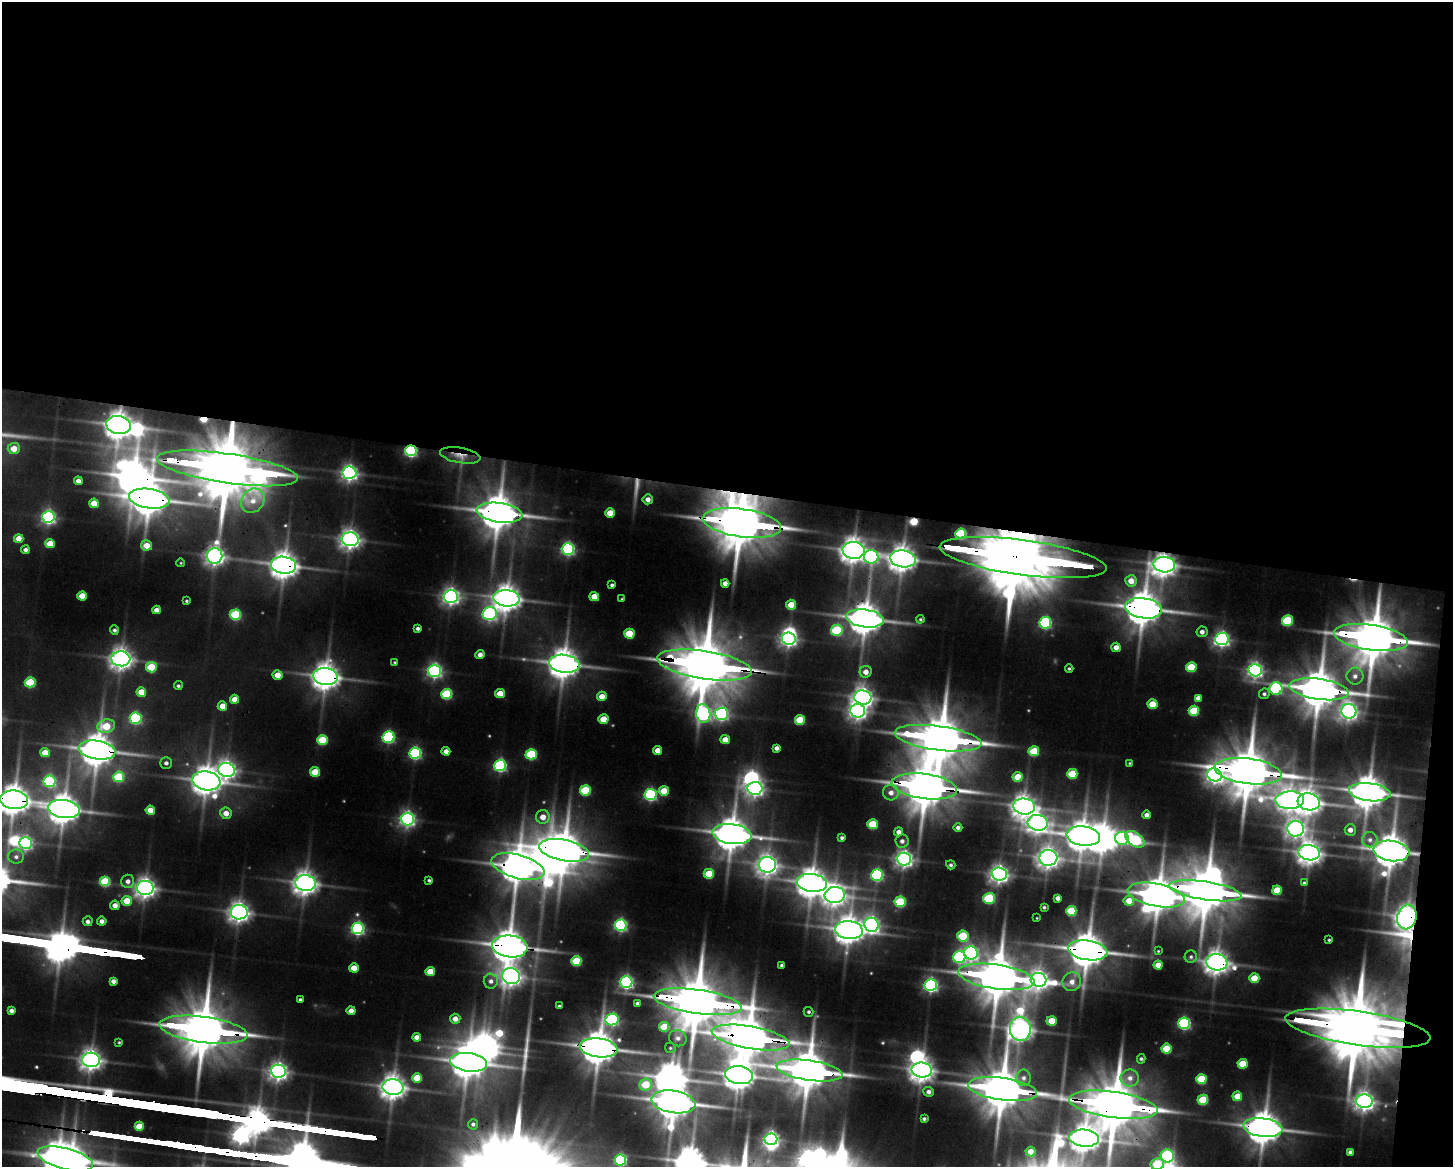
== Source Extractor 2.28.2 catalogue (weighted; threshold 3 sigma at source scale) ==
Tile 3 of 3 x 4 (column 3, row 1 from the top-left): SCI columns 3126-4576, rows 3497-4661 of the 4686 x 4665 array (HDU 1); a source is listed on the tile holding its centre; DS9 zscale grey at full resolution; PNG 1455 x 1169 px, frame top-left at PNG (2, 2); each listed source drawn as its Kron ellipse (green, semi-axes under 4 px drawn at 4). Shown black and unused: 43% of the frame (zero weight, under 3 of 4 exposures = <1% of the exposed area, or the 3 px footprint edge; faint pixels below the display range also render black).
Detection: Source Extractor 2.28.2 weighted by HDU 2 'WHT'; one run over the whole footprint, this tile lists its part. Background 0.283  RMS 0.024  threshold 0.106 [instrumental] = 3 sigma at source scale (4.5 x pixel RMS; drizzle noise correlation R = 1.50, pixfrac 1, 0.05/0.05 arcsec/px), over >= 5 px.
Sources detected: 289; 2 too faint to see at this stretch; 14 inside a brighter object's white glare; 2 cosmic-ray / hot-pixel residue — neither listed nor drawn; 4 inside a brighter listed object's ellipse — not listed separately; the other 267 listed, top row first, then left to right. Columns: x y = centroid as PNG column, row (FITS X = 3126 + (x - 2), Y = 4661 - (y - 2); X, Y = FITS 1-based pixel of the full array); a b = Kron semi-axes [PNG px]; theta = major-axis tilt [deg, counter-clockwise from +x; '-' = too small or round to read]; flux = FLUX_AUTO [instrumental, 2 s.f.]
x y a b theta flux
118 425 12 9 -10 2700
14 449 6 5 - 30
411 451 6 5 - 330
460 455 20 7 -10 22
227 468 71 14 -8 20000
349 473 7 6 - 760
78 481 4 4 - 12
149 499 20 9 -8 4600
648 499 5 5 - 14
253 501 13 11 51 33
94 503 5 4 - 44
500 513 23 9 -8 5700
610 513 5 4 - 33
48 517 6 6 - 530
742 523 39 14 -8 12000
961 534 5 5 - 160
19 538 4 4 - 26
350 539 8 7 - 1300
50 543 5 4 - 45
146 545 5 5 - 31
568 549 6 6 - 450
25 550 4 4 - 7.6
854 550 11 8 -5 2300
215 556 8 7 - 1100
871 557 7 7 - 360
1023 558 84 17 -8 28000
903 559 13 8 -9 2600
181 563 4 3 - 1.8
283 565 13 8 -9 2600
1164 565 11 7 -3 2000
1131 581 6 5 - 21
725 583 4 4 - 15
612 585 3 3 - 4.7
82 596 5 4 - 36
451 596 7 6 - 880
594 597 5 4 - 35
507 598 13 8 -6 2800
622 599 3 3 - 2.3
187 601 3 3 - 3
791 605 5 5 - 40
1144 608 18 10 -8 4800
156 610 4 4 - 15
490 614 7 6 - 400
235 615 5 5 - 150
865 618 19 9 -7 4400
920 619 4 4 - 2.9
1287 620 5 5 - 120
1045 623 6 5 - 290
418 628 4 4 - 6.4
114 630 5 4 - 5.2
837 630 6 5 - 150
1202 632 5 5 - 11
629 634 5 5 - 71
1371 637 37 12 -8 10000
789 639 7 6 - 790
1222 639 6 6 - 710
1116 647 5 4 - 16
480 655 4 4 - 13
121 659 9 7 -6 1600
395 662 4 3 - 2.4
564 664 15 9 -8 3500
705 665 48 14 -9 14000
151 667 5 5 - 78
1191 667 5 5 - 79
1069 669 4 3 - 3.4
1255 670 6 6 - 730
435 671 6 6 - 600
866 672 6 6 - 17
277 675 5 5 - 26
325 676 12 8 -6 2600
1355 676 8 8 - 14
30 682 5 5 - 100
178 686 4 4 - 4.1
1276 688 6 6 - 200
1319 689 30 10 -8 7600
141 692 5 4 - 41
500 693 5 4 - 39
447 694 5 5 - 150
1264 694 5 5 - 5.2
602 696 5 4 - 26
863 697 8 7 - 1300
1198 698 4 4 - 13
235 699 4 4 - 27
1152 704 5 4 - 53
222 706 4 4 - 28
858 711 7 7 - 870
1194 711 5 5 - 110
1349 711 7 7 - 870
703 714 9 7 -81 480
721 714 7 6 - 470
136 718 6 5 - 270
603 719 5 4 - 44
800 720 5 5 - 78
106 726 9 6 16 70
388 737 6 5 - 290
938 738 44 12 -8 11000
322 740 5 5 - 88
725 740 5 4 - 22
776 748 4 4 - 9.7
97 750 18 9 -8 4400
658 750 4 4 - 27
446 751 4 4 - 14
1034 751 5 5 - 85
45 753 5 4 - 42
415 753 6 5 - 320
531 754 5 5 - 140
166 763 6 5 - 7.5
1130 763 4 3 - 2.4
500 766 6 5 - 330
226 770 8 7 - 1100
1248 771 34 12 -8 10000
315 772 5 4 - 60
1072 774 5 5 - 92
1214 775 7 6 - 770
119 777 5 5 - 120
1018 777 5 5 - 51
50 781 6 6 - 280
206 781 14 9 -9 2900
924 786 33 12 -7 9100
755 788 7 6 - 840
585 790 5 5 - 130
664 791 5 5 - 53
1370 792 21 9 -7 5000
891 793 8 8 - 15
650 795 6 5 - 340
14 800 14 9 -6 3300
1290 800 14 9 1 1600
1309 802 11 8 -9 2200
1024 806 11 8 -7 2000
64 809 16 9 -9 3600
150 810 4 4 - 31
226 813 6 5 - 22
1147 815 4 4 - 11
543 817 7 7 - 25
407 819 6 6 - 700
1038 823 10 7 -9 1400
872 824 5 5 - 79
958 828 4 4 - 7.5
1296 829 8 8 - 1000
1350 830 5 5 - 13
899 832 4 4 - 11
732 834 19 10 -8 4600
1083 836 16 10 -8 3600
842 838 3 3 - 4.9
1122 838 7 6 - 340
1135 839 11 6 -36 170
1370 840 7 7 - 12
902 841 7 6 - 9.8
25 843 6 6 - 500
564 850 25 10 -11 6200
1391 851 18 10 -6 4700
1309 853 11 7 -8 2100
16 857 8 7 - 9.3
1048 858 9 8 - 1400
904 859 7 6 - 980
767 865 9 8 - 1300
951 865 5 4 - 4.3
518 867 27 12 -15 4800
709 874 5 5 - 67
999 874 7 6 - 1100
877 875 6 5 - 290
429 880 4 3 - 3.8
105 881 5 5 - 120
128 881 6 6 - 12
306 883 10 8 -7 1900
812 883 15 9 -7 3300
1304 883 3 3 - 3
145 888 8 7 - 1400
1277 890 5 4 - 61
1205 891 36 9 -9 9500
835 895 10 8 6 1500
1156 895 29 11 -11 5900
989 898 5 5 - 140
1058 898 4 4 - 11
127 901 5 5 - 45
1129 901 5 5 - 31
900 902 5 5 - 140
115 905 5 4 - 15
1044 907 3 3 - 3.1
1071 911 5 5 - 84
239 912 8 7 - 1400
1407 917 12 9 77 1700
1037 918 3 2 - 1.4
88 921 5 5 - 8.6
102 921 5 4 - 11
621 925 6 5 - 390
871 925 7 6 - 820
358 928 6 6 - 420
849 930 14 9 -6 2900
963 936 5 5 - 120
1329 940 3 3 - 2.4
510 946 18 11 -7 4400
1088 950 20 9 -9 5300
1158 951 4 3 - 2
971 953 7 6 - 530
959 957 6 6 - 250
1191 957 6 6 - 5.9
576 961 5 5 - 110
1217 962 10 8 -7 1900
781 965 3 3 - 4.1
1158 965 4 4 - 33
354 968 5 4 - 29
430 971 5 4 - 38
511 976 9 8 - 1400
996 977 38 12 -8 9900
1254 978 5 5 - 52
1038 980 8 7 - 1200
113 981 4 4 - 9.5
491 981 7 7 - 11
626 982 6 6 - 520
1072 982 9 9 - 19
931 985 6 6 - 570
300 999 3 3 - 3.8
698 1002 44 12 -8 13000
637 1003 4 4 - 5.9
559 1006 3 3 - 3.1
11 1011 4 3 - 9
351 1011 4 4 - 18
809 1012 5 5 - 4.5
455 1019 5 5 - 18
612 1020 7 6 - 350
1052 1021 5 4 - 52
1184 1023 6 5 - 310
664 1027 5 5 - 80
1358 1028 73 17 -8 23000
1020 1029 12 10 -87 2000
203 1030 44 13 -8 12000
417 1037 4 4 - 15
678 1038 9 8 - 14
750 1038 39 11 -10 8400
119 1042 4 3 - 2.8
599 1048 19 9 -7 4800
670 1048 6 5 - 3.8
1166 1049 5 5 - 78
1141 1059 5 4 - 3.9
91 1060 9 7 -6 1600
469 1062 18 9 -8 4000
1242 1064 5 5 - 64
922 1070 10 7 -6 2000
278 1071 7 6 - 1000
809 1071 33 10 -8 8000
739 1075 14 9 -7 3300
417 1078 5 4 - 54
1024 1078 8 7 - 11
1130 1078 9 8 - 18
1201 1079 5 5 - 100
646 1084 6 6 - 63
393 1087 10 8 -7 2100
1003 1089 35 11 -8 9500
929 1092 5 5 - 9.3
1237 1096 5 4 - 36
1203 1100 5 5 - 95
1364 1101 8 7 - 1300
673 1102 22 11 -9 5600
1113 1105 44 13 -8 13000
924 1119 4 3 - 4.6
473 1124 5 5 - 5.7
139 1126 4 4 - 47
1263 1128 20 9 -7 4800
1084 1138 15 8 -6 3000
771 1139 6 5 - 780
1030 1152 5 5 - 23
1350 1152 4 4 - 9.5
1167 1156 7 6 - 280
65 1159 29 10 -14 7400
620 1160 6 5 - 320
1157 1164 6 6 - 95
Overlapping masked pixels (flux is a lower limit): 41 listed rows (the first 20) at x y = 411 451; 460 455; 227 468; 149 499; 500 513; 742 523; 1023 558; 283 565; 1164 565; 1144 608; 1371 637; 564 664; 705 665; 325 676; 1319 689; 938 738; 97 750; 1248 771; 924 786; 14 800
Isophote crosses this tile's border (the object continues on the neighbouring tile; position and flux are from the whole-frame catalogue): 3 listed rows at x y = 14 800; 65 1159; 1157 1164